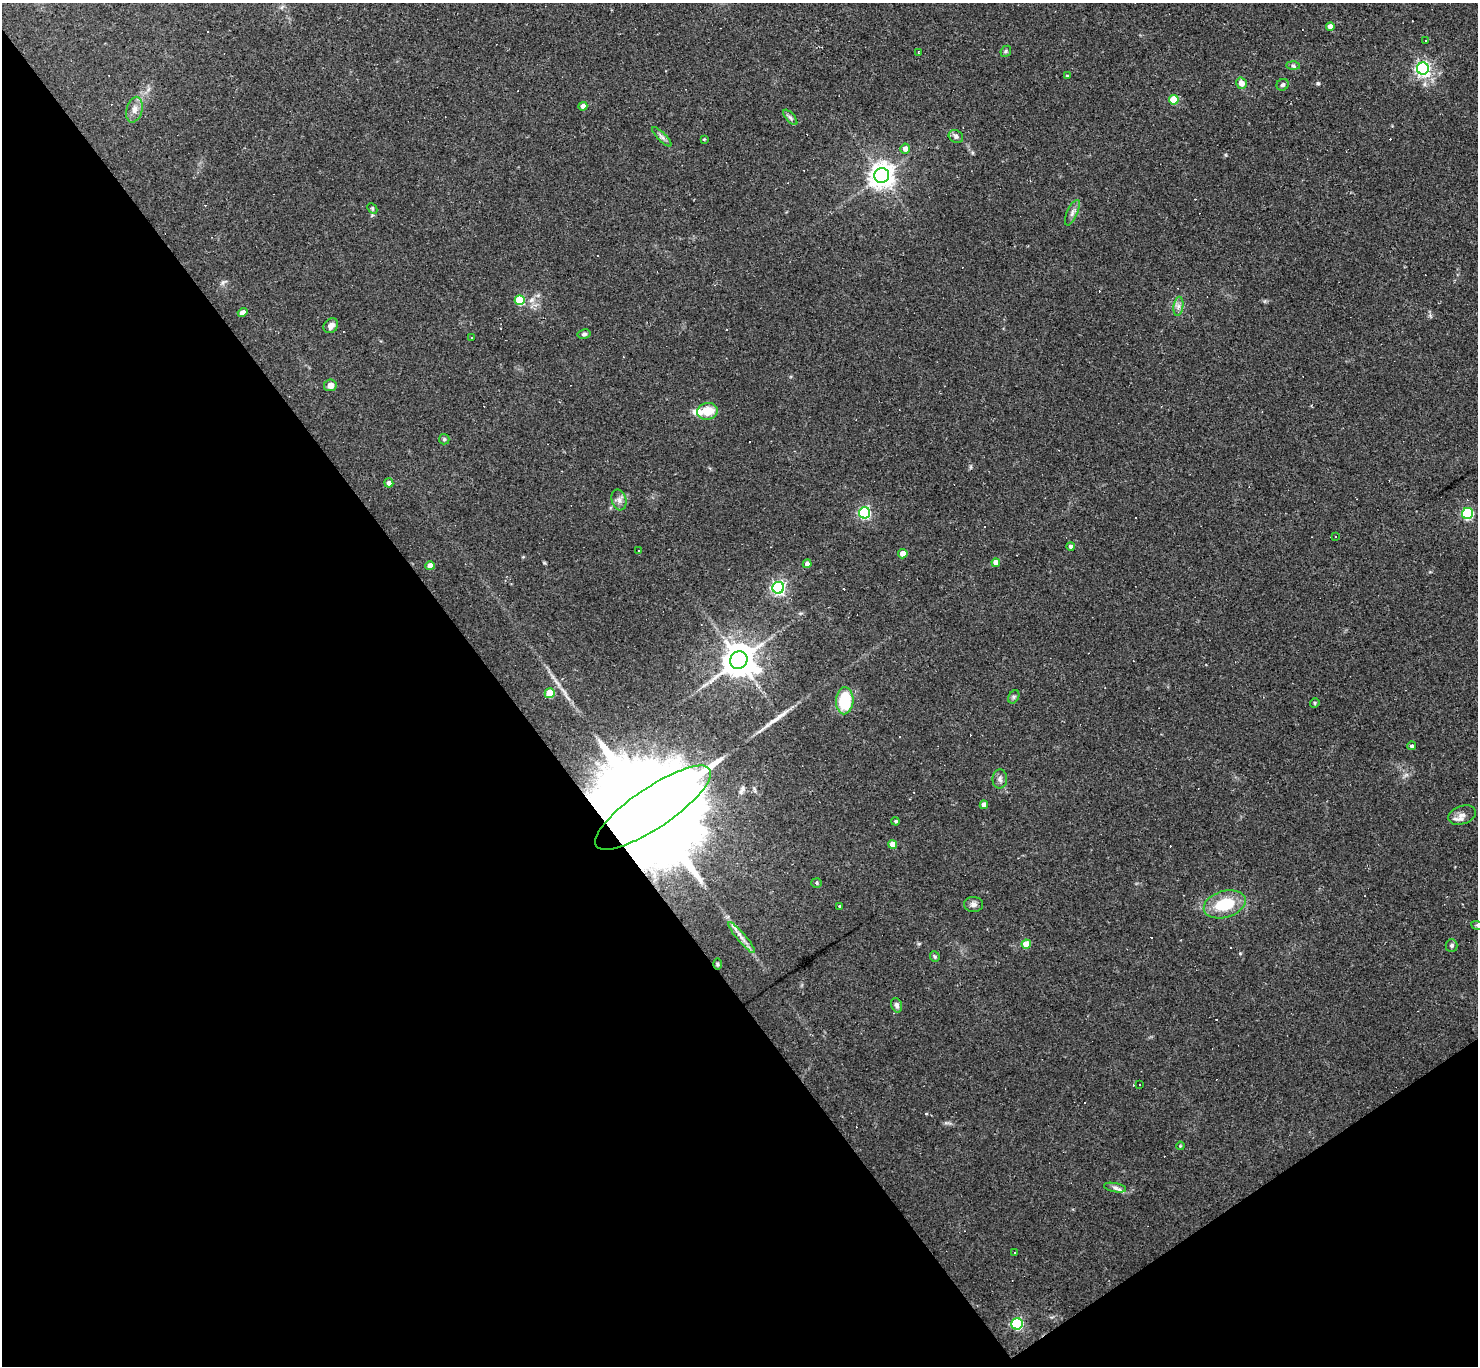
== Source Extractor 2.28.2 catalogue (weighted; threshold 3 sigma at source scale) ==
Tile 14 of 4 x 4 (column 2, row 4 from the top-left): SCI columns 1477-2952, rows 151-1514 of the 5905 x 5900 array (HDU 1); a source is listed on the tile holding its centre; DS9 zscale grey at full resolution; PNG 1480 x 1368 px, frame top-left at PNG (2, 3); each listed source drawn as its Kron ellipse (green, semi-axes under 4 px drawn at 4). Shown black and unused: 38% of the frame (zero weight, under 2 of 3 exposures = <1% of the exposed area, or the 3 px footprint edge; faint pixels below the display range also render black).
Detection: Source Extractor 2.28.2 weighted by HDU 2 'WHT'; one run over the whole footprint, this tile lists its part. Background 0.0638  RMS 0.0062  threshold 0.0278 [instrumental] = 3 sigma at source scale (4.5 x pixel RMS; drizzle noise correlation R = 1.50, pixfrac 1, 0.05/0.05 arcsec/px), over >= 5 px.
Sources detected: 98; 1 inside a brighter object's white glare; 27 cosmic-ray / hot-pixel residue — neither listed nor drawn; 1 inside a brighter listed object's ellipse — not listed separately; the other 69 listed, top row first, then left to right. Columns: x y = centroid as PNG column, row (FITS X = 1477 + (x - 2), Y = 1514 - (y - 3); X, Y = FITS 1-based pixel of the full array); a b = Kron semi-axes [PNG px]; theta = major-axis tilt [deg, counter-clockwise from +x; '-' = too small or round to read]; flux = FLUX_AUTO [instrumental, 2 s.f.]
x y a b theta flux
1330 27 4 4 - 4.8
1425 41 3 2 - 0.67
1006 51 6 4 49 1
918 52 3 2 - 0.6
1293 66 6 4 -2 1.3
1423 69 6 6 - 160
1067 76 4 3 - 0.71
1241 83 5 5 - 5
1283 85 6 5 - 1.4
1174 100 5 5 - 23
583 106 4 4 - 4.2
134 110 13 7 75 3.9
790 117 9 4 -48 1.6
956 136 7 6 - 1.9
662 137 13 4 -45 2
704 139 3 3 - 0.59
905 149 5 5 - 3.2
882 175 7 7 - 580
372 208 6 4 -47 0.8
1072 213 13 5 65 2.5
520 300 5 5 - 25
1178 306 10 4 82 2.2
243 313 5 4 - 3.5
331 326 8 6 47 3.2
584 334 6 4 10 1.4
471 337 3 2 - 0.69
330 385 6 6 - 4
707 411 10 8 10 11
444 439 5 5 - 1
389 483 4 4 - 2.7
619 500 10 7 -76 2.9
865 513 5 5 - 81
1468 514 5 5 - 56
1335 536 3 3 - 0.78
1071 546 4 4 - 1.8
638 550 3 2 - 0.49
903 554 4 4 - 8.8
996 563 4 4 - 6.5
807 564 4 4 - 2.6
430 566 4 4 - 5.9
778 588 6 6 - 130
739 660 9 8 - 1300
550 693 5 5 - 17
1014 697 7 5 61 1.1
845 701 13 8 87 27
1315 703 5 4 - 0.82
1411 746 4 4 - 1.3
1000 779 9 7 90 2.3
984 805 4 4 - 4.6
653 808 69 20 34 41000
1462 815 14 9 19 4.2
896 821 4 4 - 1
893 844 4 4 - 9.1
817 883 5 5 - 0.97
974 904 9 7 -3 2.4
1225 904 21 13 17 23
840 906 4 3 - 0.61
1477 925 6 4 -18 0.93
741 938 20 4 -50 4.1
1026 944 4 4 - 11
1452 946 6 6 - 1.3
935 957 5 4 - 0.94
717 964 6 4 -89 0.73
897 1005 7 5 -71 1.8
1139 1085 3 3 - 1.2
1180 1146 4 3 - 0.5
1115 1188 11 4 -11 2.1
1014 1253 3 2 - 0.45
1017 1324 6 5 - 76
Overlapping masked pixels (flux is a lower limit): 1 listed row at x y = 653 808
Isophote crosses this tile's border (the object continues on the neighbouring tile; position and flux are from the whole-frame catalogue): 1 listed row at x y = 1477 925
Unlisted compact peaks at least as high as the median listed source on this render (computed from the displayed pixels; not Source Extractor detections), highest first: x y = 1318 83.